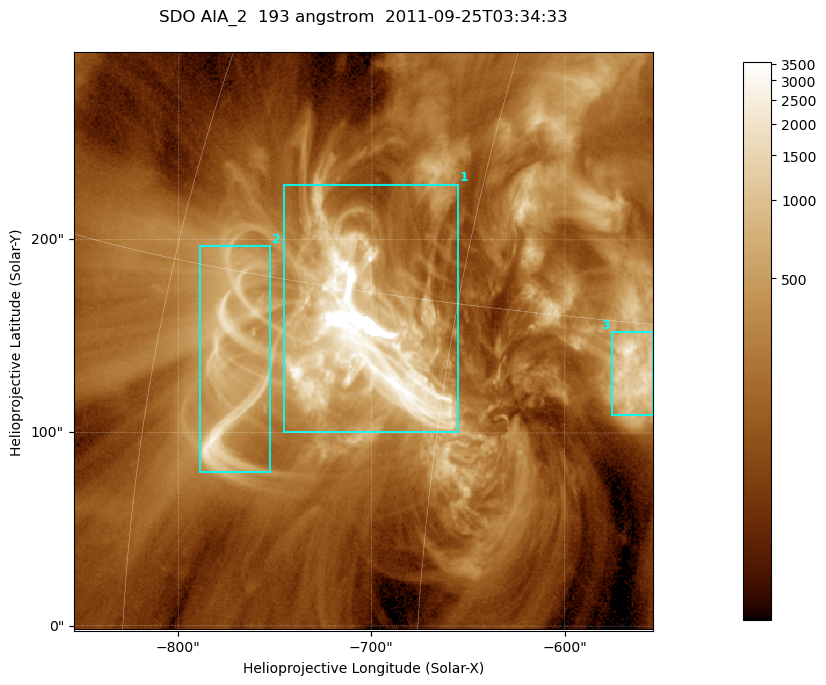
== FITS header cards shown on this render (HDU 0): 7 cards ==
TELESCOP= 'SDO     '           /
INSTRUME= 'AIA_2   '           /
WAVELNTH=                  193 /
WAVEUNIT= 'angstrom'           /
DATE-OBS= '2011-09-25T03:34:33.83' /
CTYPE1  = 'HPLN-TAN'           /
CTYPE2  = 'HPLT-TAN'           /

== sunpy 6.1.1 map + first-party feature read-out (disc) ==
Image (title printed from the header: SDO AIA_2  193 angstrom  2011-09-25T03:34:33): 499 x 499 px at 0.601 arcsec/px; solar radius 957 arcsec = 1592 px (partial field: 3.1% of the solar disc is inside the frame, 100% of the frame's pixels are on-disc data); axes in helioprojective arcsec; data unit not stated in the header (colour bar unlabelled)
Orientation: roll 0.0577 deg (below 1 deg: not rotated)
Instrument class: DISC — disc imager (sunpy class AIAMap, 193 A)
Bright regions (active regions / flare kernels): reference = the on-disc median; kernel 5 px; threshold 5 sigma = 621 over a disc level ~184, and >= 1.15x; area >= 249 px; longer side >= 6 px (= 3.6 arcsec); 3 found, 3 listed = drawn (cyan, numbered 1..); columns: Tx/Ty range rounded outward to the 2 arcsec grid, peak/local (2 s.f.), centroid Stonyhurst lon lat
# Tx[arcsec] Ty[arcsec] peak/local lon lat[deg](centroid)
1 -746..-654 100..230 89 -49 +14
2 -790..-752 80..198 10 -56 +12
3 -576..-554 108..152 12 -37 +13